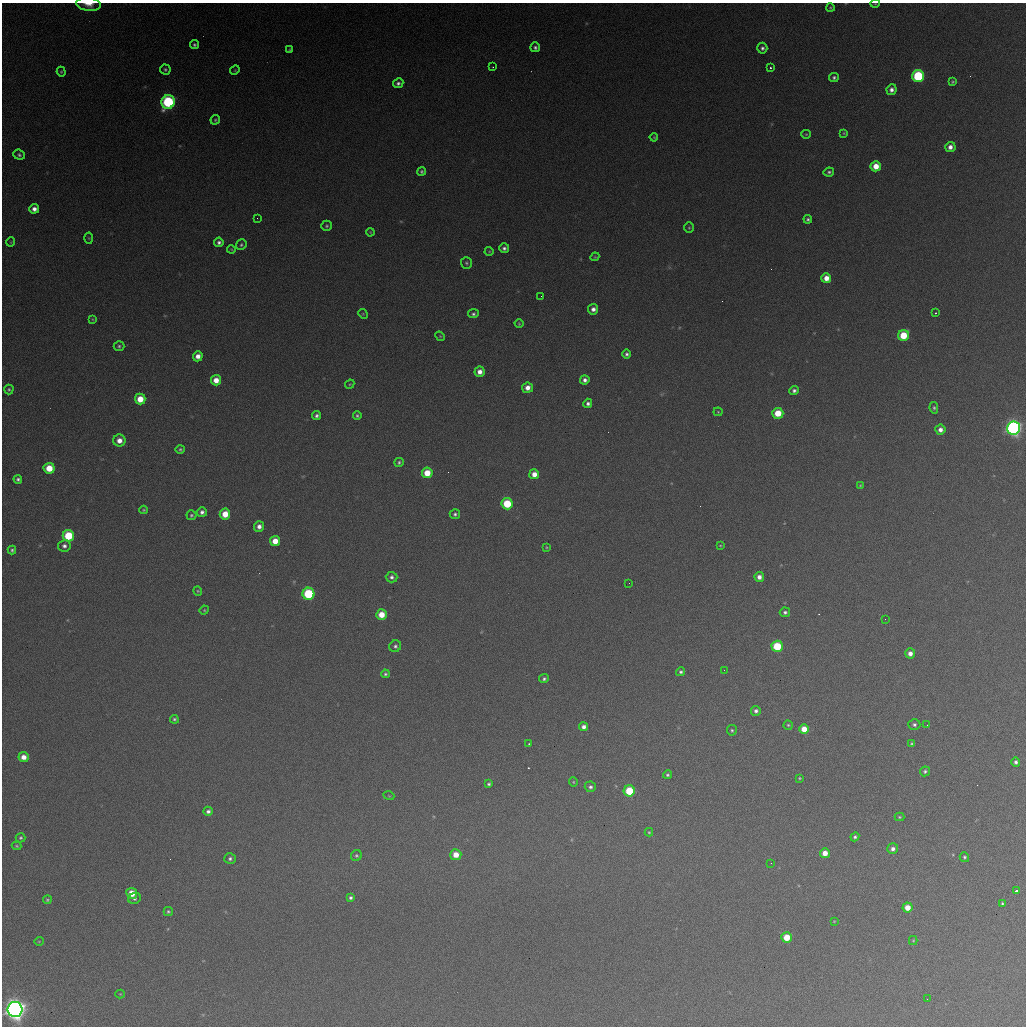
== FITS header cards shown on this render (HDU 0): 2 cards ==
NAXIS1  =                 1024 / length of data axis 1
NAXIS2  =                 1024 / length of data axis 2

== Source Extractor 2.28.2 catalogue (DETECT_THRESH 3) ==
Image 1024 x 1024 px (HDU 0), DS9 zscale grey, 1 PNG px = 1 image px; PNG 1028 x 1028 px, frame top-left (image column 1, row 1024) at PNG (2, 3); each listed source drawn as its Kron ellipse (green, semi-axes under 4 px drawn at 4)
Background 367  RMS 16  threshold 47.7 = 3 sigma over >= 5 px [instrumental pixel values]
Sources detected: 156; all 156 listed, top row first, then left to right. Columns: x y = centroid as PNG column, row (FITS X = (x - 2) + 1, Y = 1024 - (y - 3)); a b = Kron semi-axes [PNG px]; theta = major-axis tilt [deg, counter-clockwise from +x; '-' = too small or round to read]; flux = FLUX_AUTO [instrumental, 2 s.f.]
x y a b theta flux
89 4 12 6 -7 1.0e+04
875 4 5 3 - 8.8e+02
830 7 4 4 - 1.4e+03
194 45 4 4 - 2.2e+03
535 47 5 5 - 2.9e+03
762 48 5 5 - 3.2e+03
290 50 4 3 - 1.3e+03
493 67 2 2 - 7.0e+02
770 68 3 3 - 1.6e+03
165 69 5 5 - 2.0e+03
235 70 5 4 - 1.0e+03
61 72 5 4 - 1.4e+03
918 76 6 6 - 9.9e+04
834 77 5 4 - 2.4e+03
952 82 4 3 - 1.5e+03
398 83 5 5 - 3.2e+03
891 90 5 5 - 5.3e+03
168 102 7 6 - 1.5e+05
215 120 5 4 - 1.6e+03
844 133 4 3 - 1.1e+03
806 134 5 4 - 1.2e+03
654 137 4 3 - 9.2e+02
950 147 5 5 - 6.1e+03
19 155 6 5 - 2.5e+03
876 166 5 5 - 1.6e+04
421 171 4 3 - 1.9e+03
829 172 5 4 - 2.1e+03
34 209 5 4 - 5.9e+03
257 218 2 2 - 6.2e+02
808 219 4 4 - 2.1e+03
327 226 5 5 - 1.8e+03
689 228 5 4 - 1.4e+03
370 232 4 3 - 7.9e+02
89 238 5 3 - 1.0e+03
11 242 5 3 - 8.4e+02
219 242 4 4 - 3.2e+03
241 245 5 5 - 2.0e+03
504 248 5 5 - 3.3e+03
231 249 4 3 - 9.3e+02
489 251 4 4 - 1.1e+03
595 257 4 4 - 1.1e+03
466 263 6 5 - 1.9e+03
826 278 5 5 - 1.1e+04
541 296 2 2 - 6.4e+02
593 309 5 5 - 5.3e+03
935 313 3 2 - 1.4e+03
363 314 5 4 - 1.3e+03
473 314 5 4 - 2.6e+03
92 319 4 3 - 1.1e+03
519 324 4 3 - 1.3e+03
903 335 5 5 - 3.3e+04
440 336 5 4 - 1.2e+03
119 346 5 5 - 2.2e+03
626 354 4 4 - 2.8e+03
198 356 5 5 - 8.1e+03
480 372 5 5 - 7.6e+03
216 380 5 5 - 1.2e+04
585 380 5 4 - 4.4e+03
350 384 5 4 - 1.1e+03
527 388 5 5 - 8.4e+03
9 389 5 4 - 1.8e+03
794 391 5 4 - 3.2e+03
140 399 5 5 - 2.0e+04
588 403 5 4 - 3.4e+03
934 408 6 4 -80 1.8e+03
718 412 4 4 - 1.1e+03
778 413 5 5 - 2.4e+04
357 415 4 4 - 2.0e+03
316 416 4 4 - 3.0e+03
1013 428 7 6 - 4.3e+05
940 430 5 5 - 6.6e+03
119 440 6 6 - 9.9e+03
180 449 4 4 - 1.8e+03
399 462 5 4 - 2.1e+03
49 468 5 5 - 2.5e+04
427 473 5 5 - 2.3e+04
534 474 5 5 - 9.8e+03
18 479 4 4 - 2.3e+03
860 485 4 3 - 1.0e+03
507 504 5 5 - 4.4e+04
144 510 4 3 - 1.3e+03
202 512 5 5 - 4.0e+03
225 514 5 5 - 1.9e+04
455 514 5 5 - 2.5e+03
191 515 5 5 - 1.7e+03
259 526 5 5 - 6.0e+03
68 536 6 5 - 4.9e+04
275 541 5 5 - 1.5e+04
720 545 4 3 - 8.6e+02
64 546 6 6 - 4.0e+03
546 547 4 3 - 9.9e+02
12 550 4 4 - 2.2e+03
392 577 6 5 - 3.3e+03
759 577 5 5 - 6.4e+03
629 583 2 2 - 4.9e+02
198 591 4 4 - 1.3e+03
308 594 6 6 - 8.2e+04
204 610 5 4 - 1.3e+03
785 612 5 5 - 2.9e+03
381 615 5 5 - 1.8e+04
885 619 2 2 - 2.4e+03
395 646 6 5 - 2.7e+03
777 646 5 5 - 4.8e+04
910 653 5 5 - 7.0e+03
724 670 3 2 - 9.8e+02
681 672 4 4 - 2.3e+03
385 674 4 4 - 2.0e+03
544 679 5 4 - 2.3e+03
756 711 5 4 - 3.5e+03
174 719 4 4 - 1.9e+03
788 725 4 4 - 1.6e+03
914 725 6 5 - 2.8e+03
927 725 2 2 - 4.7e+02
584 727 4 4 - 5.0e+03
804 729 5 5 - 1.6e+04
732 730 5 5 - 1.9e+03
529 744 3 2 - 4.5e+03
912 744 3 3 - 1.4e+03
23 757 5 5 - 9.5e+03
1016 762 5 4 - 3.2e+03
925 771 5 5 - 2.2e+03
667 775 4 4 - 2.1e+03
799 778 3 3 - 1.2e+03
573 782 5 4 - 1.2e+03
489 784 4 3 - 2.1e+03
590 787 6 5 - 3.0e+03
629 791 5 5 - 4.1e+04
389 796 5 3 - 8.9e+02
208 811 5 4 - 3.2e+03
899 817 5 4 - 1.4e+03
649 832 4 4 - 1.4e+03
855 837 4 4 - 2.4e+03
21 838 5 4 - 1.9e+03
17 846 5 3 - 1.3e+03
893 849 5 5 - 4.9e+03
825 853 5 5 - 1.1e+04
456 855 5 5 - 1.4e+04
356 856 6 5 - 2.1e+03
964 857 5 4 - 2.0e+03
230 859 6 5 - 2.7e+03
771 863 2 2 - 5.8e+02
1016 891 3 3 - 2.7e+03
132 893 5 5 - 2.1e+04
134 898 6 5 - 3.2e+03
350 898 4 4 - 2.4e+03
47 900 4 4 - 1.3e+03
1002 903 3 3 - 1.6e+03
907 908 5 5 - 1.4e+04
168 911 4 4 - 1.8e+03
834 921 4 3 - 8.2e+02
787 937 5 5 - 2.3e+04
913 940 4 4 - 1.0e+03
39 941 5 3 - 8.2e+02
120 994 4 4 - 9.1e+02
927 999 2 2 - 5.5e+02
15 1009 7 7 - 1.0e+06
At the frame edge (FLAGS 8, measured only in part): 2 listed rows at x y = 89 4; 875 4